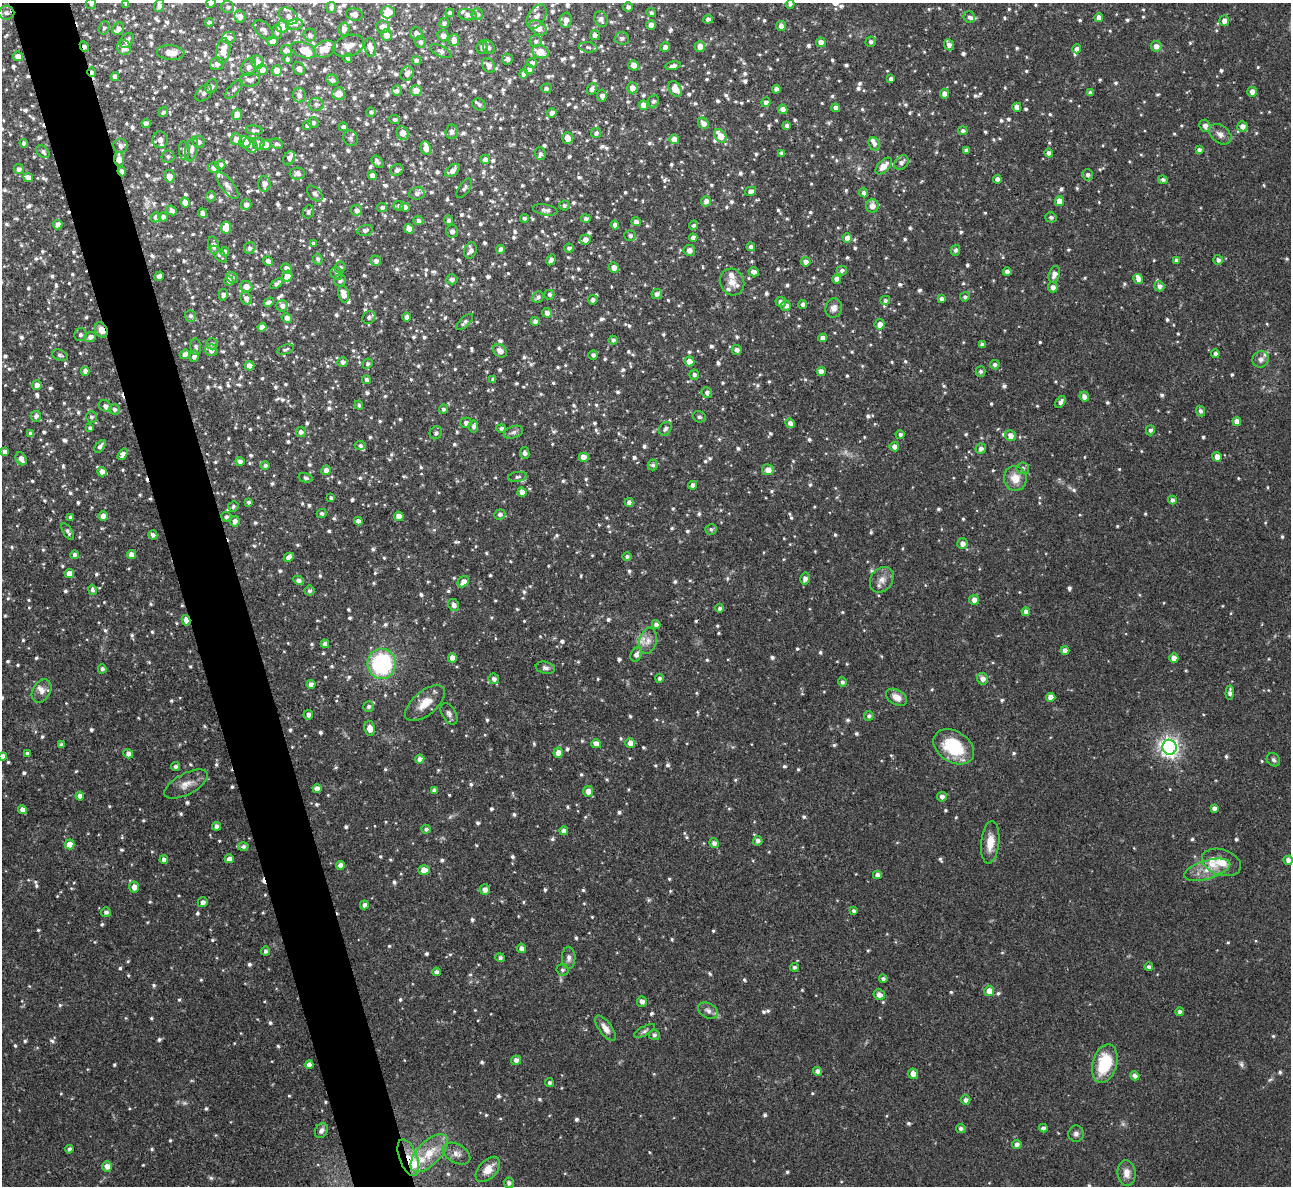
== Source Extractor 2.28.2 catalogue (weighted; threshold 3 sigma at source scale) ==
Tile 11 of 4 x 4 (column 3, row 3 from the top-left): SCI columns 2580-3868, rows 1328-2511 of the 5158 x 5143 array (HDU 1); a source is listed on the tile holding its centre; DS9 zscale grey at full resolution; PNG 1293 x 1188 px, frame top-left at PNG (2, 3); each listed source drawn as its Kron ellipse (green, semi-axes under 4 px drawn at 4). Shown black and unused: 5% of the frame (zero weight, under 3 of 4 exposures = <1% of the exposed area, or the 3 px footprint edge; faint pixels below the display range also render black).
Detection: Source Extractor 2.28.2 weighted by HDU 2 'WHT'; one run over the whole footprint, this tile lists its part. Background 0.072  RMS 0.0054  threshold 0.0245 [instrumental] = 3 sigma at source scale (4.5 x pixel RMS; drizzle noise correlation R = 1.50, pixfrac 1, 0.05/0.05 arcsec/px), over >= 5 px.
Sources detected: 1410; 5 too faint to see at this stretch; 6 cosmic-ray / hot-pixel residue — neither listed nor drawn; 49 inside a brighter listed object's ellipse — not listed separately; of the other 1350, all 500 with FLUX_AUTO >= 1.37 (the completeness limit of this list) listed and drawn (850 fainter detections not listed), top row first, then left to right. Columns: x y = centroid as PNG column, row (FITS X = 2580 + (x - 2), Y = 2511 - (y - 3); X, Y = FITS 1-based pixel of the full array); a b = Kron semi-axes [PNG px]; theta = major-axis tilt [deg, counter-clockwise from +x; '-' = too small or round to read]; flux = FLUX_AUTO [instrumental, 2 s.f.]
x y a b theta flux
211 3 5 4 - 1.7
91 4 5 5 - 1.6
126 4 4 4 - 1.6
790 4 4 4 - 1.4
159 6 6 5 - 2.1
228 7 6 6 - 1.6
331 7 5 5 - 2.3
628 7 4 4 - 1.9
388 12 7 6 - 6.3
6 13 8 7 - 2
450 13 4 4 - 1.9
651 13 4 4 - 1.4
354 14 8 6 -13 3.1
477 14 6 5 - 2.1
468 15 9 5 -9 2.6
288 16 10 7 -33 2.9
240 17 6 5 - 3.7
537 17 13 8 57 4.2
969 17 6 5 - 1.7
1099 18 4 4 - 3.7
601 19 8 6 -64 2.4
708 19 5 4 - 2.8
566 20 7 6 - 4.2
1224 21 5 5 - 3.6
209 22 4 4 - 1.5
444 23 5 5 - 1.5
295 24 8 5 12 1.6
651 25 4 4 - 2.7
781 26 5 4 - 2.9
282 27 6 6 - 8.8
383 27 7 6 - 3.9
104 28 6 5 - 1.4
538 28 9 6 -34 6.9
118 29 7 5 63 2.6
344 29 6 5 - 3.1
264 30 12 7 -43 2.7
277 32 7 5 -85 1.6
416 34 6 6 - 3.3
310 35 6 6 - 2.1
387 35 6 5 - 4.2
595 35 5 5 - 2.7
443 36 6 5 - 3
229 38 7 5 7 3.4
622 38 7 6 - 1.7
454 40 6 5 - 4.2
127 41 8 6 50 3
272 41 5 5 - 3.8
536 41 6 5 - 1.7
420 42 6 5 - 2
821 42 5 4 - 3.1
871 42 5 5 - 1.6
949 45 5 5 - 2.7
349 46 16 10 19 6.1
700 46 5 5 - 4.3
1156 46 5 5 - 3
84 47 6 4 -66 2
124 47 7 7 - 5.2
370 47 10 5 -83 3.9
482 47 7 5 79 2.1
489 47 7 5 -56 1.5
588 47 9 5 -8 1.6
665 47 5 4 - 2.3
325 49 11 8 21 8.1
1077 49 4 4 - 2.8
303 50 13 7 -19 9.7
223 51 13 7 82 6.9
286 51 6 5 - 2.9
441 51 12 5 -25 1.6
540 52 8 6 -21 9.1
171 53 14 7 -3 7.9
18 56 5 5 - 4.2
348 58 4 4 - 2.2
287 59 4 4 - 1.6
507 59 5 5 - 2.3
416 60 4 4 - 2
258 62 7 6 - 4.1
532 63 5 5 - 2.5
217 64 7 6 - 3
633 65 5 5 - 3.9
488 66 8 6 -55 2.8
673 66 7 4 11 2.2
249 67 9 7 61 2.6
299 69 6 5 - 3.2
529 69 5 4 - 2.1
262 70 5 5 - 3.3
277 70 5 5 - 5.5
92 72 5 4 - 1.8
407 73 7 6 - 3.1
524 74 4 4 - 3.6
115 77 4 4 - 2.3
891 79 4 4 - 1.7
250 80 10 6 1 2.5
332 80 6 5 - 2.1
212 86 7 5 60 1.8
546 88 5 4 - 1.6
632 88 5 5 - 4.3
234 89 12 5 48 1.7
592 89 6 5 - 2.3
675 89 8 6 -56 5.8
776 89 4 4 - 2.6
397 91 5 5 - 1.7
416 91 6 5 - 5.3
1252 92 5 4 - 3
204 93 10 6 45 2
1090 93 4 4 - 1.8
339 94 6 6 - 6.4
944 94 5 5 - 3.8
299 95 7 6 - 2.5
602 96 6 5 - 2.3
653 101 6 5 - 1.4
766 102 5 4 - 2.1
316 104 7 6 - 1.8
479 104 7 5 -32 1.5
643 105 5 4 - 6.4
1017 107 4 4 - 3.8
836 108 4 4 - 3.5
783 109 5 4 - 3.2
163 112 5 4 - 1.4
371 112 5 4 - 1.5
552 113 5 4 - 2.4
237 115 5 5 - 5.9
395 119 5 4 - 1.5
313 123 5 5 - 1.4
703 123 6 5 - 3.5
146 124 4 4 - 3.5
307 126 5 4 - 1.9
787 126 4 4 - 2.1
1205 126 6 5 - 2.8
1242 126 5 5 - 2.9
343 127 4 4 - 1.9
254 130 8 4 -7 1.8
963 131 5 4 - 1.5
452 132 7 6 - 2.4
403 133 7 5 -65 4.4
596 133 5 5 - 1.9
1220 134 12 8 -37 3.1
720 136 7 5 -54 8.8
351 138 8 7 - 1.4
567 138 6 5 - 5.3
236 139 6 5 - 3.3
674 139 5 5 - 5.2
160 140 8 7 - 3.6
199 142 6 6 - 2.6
245 142 6 5 - 3.6
24 143 4 4 - 1.7
259 143 6 5 - 3
277 144 6 5 - 1.4
874 144 7 5 -67 2.4
250 145 8 6 -52 1.6
265 145 5 5 - 6.8
120 146 7 7 - 2.5
426 148 7 5 -81 5.8
191 149 12 6 77 3
966 150 4 4 - 1.4
1199 150 4 4 - 1.4
184 151 9 5 -84 1.6
43 152 8 5 -45 1.5
782 153 4 4 - 1.7
1049 153 4 4 - 2.5
540 154 6 5 - 1.4
168 156 6 6 - 1.6
289 158 7 5 62 2.5
119 159 7 5 -86 6.3
485 159 5 4 - 3.3
378 162 7 5 -50 1.6
901 162 8 6 46 2.6
220 165 5 4 - 2.4
884 166 10 5 47 6.2
214 168 5 5 - 3.1
19 169 5 5 - 1.9
397 170 6 5 - 2.1
452 170 8 5 37 3.1
122 171 5 4 - 2.3
297 173 7 6 - 2.2
1087 175 5 5 - 1.7
169 176 6 5 - 4.7
372 176 4 4 - 3.1
28 177 5 4 - 3.2
997 179 4 4 - 2.6
1163 180 4 4 - 1.7
264 184 8 6 -90 3.5
227 186 16 6 -52 3
464 188 11 5 55 2
751 191 5 4 - 2.5
315 193 9 5 -46 2.3
417 193 8 6 9 1.8
864 193 4 4 - 2.2
211 196 5 5 - 1.9
706 201 5 5 - 2.9
1060 201 5 4 - 5
185 202 5 4 - 6.3
246 205 5 5 - 2.4
399 206 5 4 - 1.6
564 206 5 5 - 1.6
872 206 6 6 - 4.1
382 207 5 4 - 1.6
405 207 5 4 - 2.6
171 210 5 4 - 2.2
357 210 5 5 - 2.6
545 210 12 5 -10 2
308 212 6 5 - 1.4
203 213 5 4 - 2.7
156 217 5 4 - 2.6
163 217 5 4 - 2.4
1051 217 5 5 - 1.5
524 218 4 4 - 1.5
586 219 5 4 - 1.5
448 220 5 4 - 1.4
418 221 5 4 - 2.3
636 222 4 4 - 3.2
58 225 5 4 - 3.4
615 225 4 4 - 2.9
694 225 4 4 - 1.4
226 227 6 5 - 10
409 229 5 4 - 5
365 230 8 5 15 1.8
452 231 6 6 - 2.5
630 236 6 5 - 1.5
693 238 4 4 - 2.8
847 238 4 4 - 3.9
585 239 5 5 - 3.1
313 244 4 4 - 1.7
213 245 9 5 -77 2.4
751 247 4 4 - 2.4
250 248 6 5 - 2.1
569 248 5 4 - 1.4
501 249 4 4 - 2.7
470 250 8 6 73 3.1
689 250 6 5 - 2.9
955 250 5 4 - 1.5
225 252 4 4 - 3.1
219 254 10 5 -47 1.9
318 259 5 4 - 1.5
551 260 6 4 59 2.5
1176 260 4 4 - 2
1218 260 5 5 - 1.8
268 261 5 4 - 2.3
376 261 5 5 - 2.2
806 262 5 4 - 3
340 267 6 5 - 1.5
287 268 5 4 - 3
614 268 5 5 - 4.3
842 271 5 5 - 1.7
754 272 5 4 - 3.2
1007 272 4 4 - 3
337 274 6 6 - 1.7
1054 274 8 5 73 3.7
159 276 5 4 - 2.1
287 276 5 5 - 5.1
232 277 6 5 - 1.5
452 279 5 5 - 2
836 279 4 4 - 2.9
1138 279 5 4 - 3.1
340 280 6 6 - 2.1
229 281 4 4 - 1.5
732 282 13 12 - 5.5
277 284 7 4 36 2
246 286 6 5 - 3.9
1159 286 5 5 - 2.3
1053 287 5 5 - 2.8
343 294 8 5 -76 5.1
657 294 5 5 - 2.1
223 295 6 4 76 2.2
549 295 5 5 - 1.8
538 297 6 5 - 1.8
965 297 5 4 - 1.4
246 298 7 5 -63 2.6
941 299 4 4 - 1.8
593 300 5 4 - 1.9
885 300 5 4 - 1.4
269 302 5 4 - 2.2
781 302 5 5 - 2.4
803 304 4 4 - 2.1
282 306 5 5 - 2.5
786 306 5 5 - 2.3
834 308 10 8 72 3.1
547 313 5 5 - 2.8
190 316 6 5 - 1.6
369 317 7 6 - 2.1
407 317 5 4 - 2.3
287 318 5 4 - 3.1
535 321 4 4 - 2.1
465 322 10 5 44 1.9
880 324 5 5 - 3.9
262 327 4 4 - 3.9
101 330 8 6 -62 4.6
80 335 6 6 - 1.6
90 337 6 5 - 2.5
823 338 4 4 - 3
613 340 4 4 - 1.7
212 344 6 5 - 1.6
982 345 4 4 - 1.6
196 347 8 5 -82 1.9
285 349 8 4 19 1.4
211 350 6 5 - 3.3
737 350 5 5 - 2.2
500 351 7 6 - 4
1215 353 4 4 - 1.9
185 354 5 4 - 2.6
60 355 8 5 -21 1.4
593 355 4 4 - 1.8
194 356 6 5 - 2.5
1261 359 8 7 - 3.2
689 361 5 5 - 3.9
343 362 5 5 - 2.1
368 364 5 5 - 1.4
995 365 5 4 - 1.7
249 366 5 4 - 4
85 371 4 4 - 3.1
981 371 5 5 - 1.6
821 372 4 4 - 4.2
694 374 5 5 - 1.8
493 379 4 4 - 1.9
366 380 4 4 - 1.6
37 385 5 5 - 3.1
707 392 5 5 - 2.1
1084 397 5 4 - 3
1060 402 6 4 55 2.3
359 405 4 4 - 1.5
105 406 7 5 -35 1.9
114 409 5 5 - 1.7
443 409 4 4 - 1.5
1201 411 5 4 - 1.8
36 416 5 5 - 2.1
91 417 6 5 - 1.5
699 417 7 5 -16 1.6
1237 421 4 4 - 3.5
466 423 5 5 - 1.8
790 423 5 4 - 2.6
473 426 6 5 - 2.2
90 428 4 4 - 1.5
501 428 5 4 - 1.6
665 429 7 5 53 1.7
1150 430 5 4 - 1.5
301 432 5 5 - 2.1
513 432 10 6 18 1.8
436 433 6 6 - 1.7
31 434 4 4 - 2.2
900 435 4 4 - 1.5
1010 436 5 5 - 3.8
360 445 5 4 - 1.4
100 446 7 4 53 2.1
894 447 5 4 - 3.8
981 449 5 5 - 2.1
4 452 4 4 - 2.1
525 453 6 4 -82 1.9
123 454 6 4 55 3
583 457 5 5 - 4
1217 457 5 4 - 3.5
21 459 7 5 -59 3.6
240 462 4 4 - 2.5
265 465 5 4 - 1.6
653 465 5 5 - 1.4
1023 468 6 6 - 1.6
326 470 5 4 - 3.3
768 470 6 5 - 4
102 472 5 4 - 3.7
517 477 9 5 9 1.6
306 478 7 4 -14 1.6
1015 478 12 11 - 7.3
693 485 4 4 - 2.5
522 492 5 4 - 4.2
331 498 4 3 - 1.4
1172 500 4 4 - 1.8
249 502 3 3 - 1.4
629 502 4 4 - 2.5
233 506 5 5 - 1.4
322 513 5 4 - 1.6
500 514 5 5 - 1.7
103 516 5 4 - 3.9
399 516 5 4 - 3.9
70 517 4 4 - 1.7
226 517 5 5 - 1.5
235 521 5 5 - 2.6
358 521 4 4 - 2.5
711 529 5 5 - 1.4
68 532 9 4 -57 2
153 535 5 4 - 2.3
962 544 5 5 - 3.3
75 555 4 4 - 2.1
132 555 4 4 - 4.1
289 557 5 4 - 3
627 557 4 4 - 1.4
69 574 5 4 - 4
805 579 6 5 - 2.4
298 580 6 4 -27 2.4
882 580 14 11 56 4.5
463 582 6 5 - 4.1
92 590 5 4 - 1.7
309 591 5 5 - 1.4
974 600 5 5 - 3.2
454 605 6 5 - 3
719 608 4 4 - 1.7
1026 612 4 4 - 2.7
186 620 5 4 - 3.7
656 624 4 4 - 2.3
648 641 13 8 77 3.7
325 644 4 4 - 1.9
1065 650 4 4 - 3.2
636 655 7 5 64 2.6
452 658 4 4 - 4.5
1174 658 4 4 - 4.5
382 664 15 14 - 59
545 668 10 6 -11 1.9
102 669 4 4 - 1.6
659 678 4 4 - 1.5
494 679 5 5 - 2.1
983 679 6 5 - 2.9
842 682 5 4 - 1.5
311 684 4 4 - 3.3
42 691 12 8 60 3.5
1230 693 7 4 85 2.4
897 697 11 7 -30 4.9
1051 697 4 4 - 4.5
425 703 24 12 40 8.9
369 706 5 5 - 1.6
449 714 12 7 -60 2.1
308 715 5 4 - 2.7
869 716 5 5 - 1.5
370 728 8 5 -82 4.6
630 743 5 5 - 3.9
596 744 5 4 - 4.1
61 745 4 3 - 1.4
954 747 22 15 -32 27
1169 747 7 7 - 260
27 753 4 3 - 1.4
558 753 5 5 - 4.3
128 754 5 4 - 2.7
2 757 4 4 - 3.5
420 759 4 4 - 3
1273 760 7 6 - 1.4
176 766 4 4 - 1.6
186 784 24 10 28 5.8
317 788 4 4 - 3.1
434 790 4 4 - 2.4
588 791 5 5 - 4
80 796 4 4 - 3.2
942 797 5 5 - 2.2
1214 808 4 4 - 2.2
22 810 4 4 - 3.4
217 826 4 4 - 2.4
426 829 4 4 - 1.4
564 831 4 4 - 3.3
758 841 4 4 - 1.9
990 842 21 9 84 7.6
714 843 5 4 - 2.4
70 844 5 4 - 6.7
243 847 5 4 - 1.7
229 859 4 4 - 3.5
164 860 4 4 - 2.4
1288 860 5 4 - 2.9
1221 862 20 13 -18 8.6
340 865 4 4 - 2.9
424 870 6 5 - 5
1207 870 24 9 16 8.2
877 875 4 4 - 2.8
134 887 5 5 - 3.8
485 889 5 5 - 3.3
203 902 5 5 - 2.1
364 905 4 4 - 2.4
853 911 4 4 - 1.5
106 912 5 4 - 1.9
521 948 5 4 - 2.5
265 951 4 4 - 1.6
500 958 4 4 - 1.5
569 958 11 7 89 2.4
794 967 4 4 - 1.4
1149 967 4 4 - 1.8
562 970 6 6 - 1.4
436 972 4 4 - 2
883 979 4 4 - 1.6
989 991 5 5 - 4.8
879 995 6 5 - 3.1
642 1002 5 5 - 2.3
708 1011 10 7 -29 2.7
1180 1012 4 4 - 1.5
605 1028 15 6 -53 4.3
645 1031 11 4 28 1.5
654 1035 5 5 - 1.7
516 1060 5 4 - 2.6
1105 1063 20 12 74 25
309 1065 4 4 - 2.7
817 1071 4 4 - 2.5
913 1074 5 5 - 4.3
1135 1076 5 4 - 2.2
549 1083 4 4 - 1.4
966 1100 5 5 - 2.2
961 1128 5 4 - 1.6
1043 1128 4 4 - 2
321 1131 8 6 60 2.2
1076 1134 8 7 - 2.1
1017 1144 5 4 - 2
69 1149 4 4 - 1.5
429 1153 24 11 46 14
456 1154 15 9 -29 4
408 1158 19 9 -69 7.6
107 1166 5 5 - 3.4
488 1169 15 9 47 7.5
1127 1173 13 9 -83 4.8
509 1183 5 5 - 2
Overlapping masked pixels (flux is a lower limit): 8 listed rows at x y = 595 35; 84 47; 92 72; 119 159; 122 171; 101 330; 186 620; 408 1158
Isophote crosses this tile's border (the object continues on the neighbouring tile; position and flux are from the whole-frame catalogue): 8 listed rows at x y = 211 3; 91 4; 126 4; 790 4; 228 7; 331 7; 2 757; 1288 860